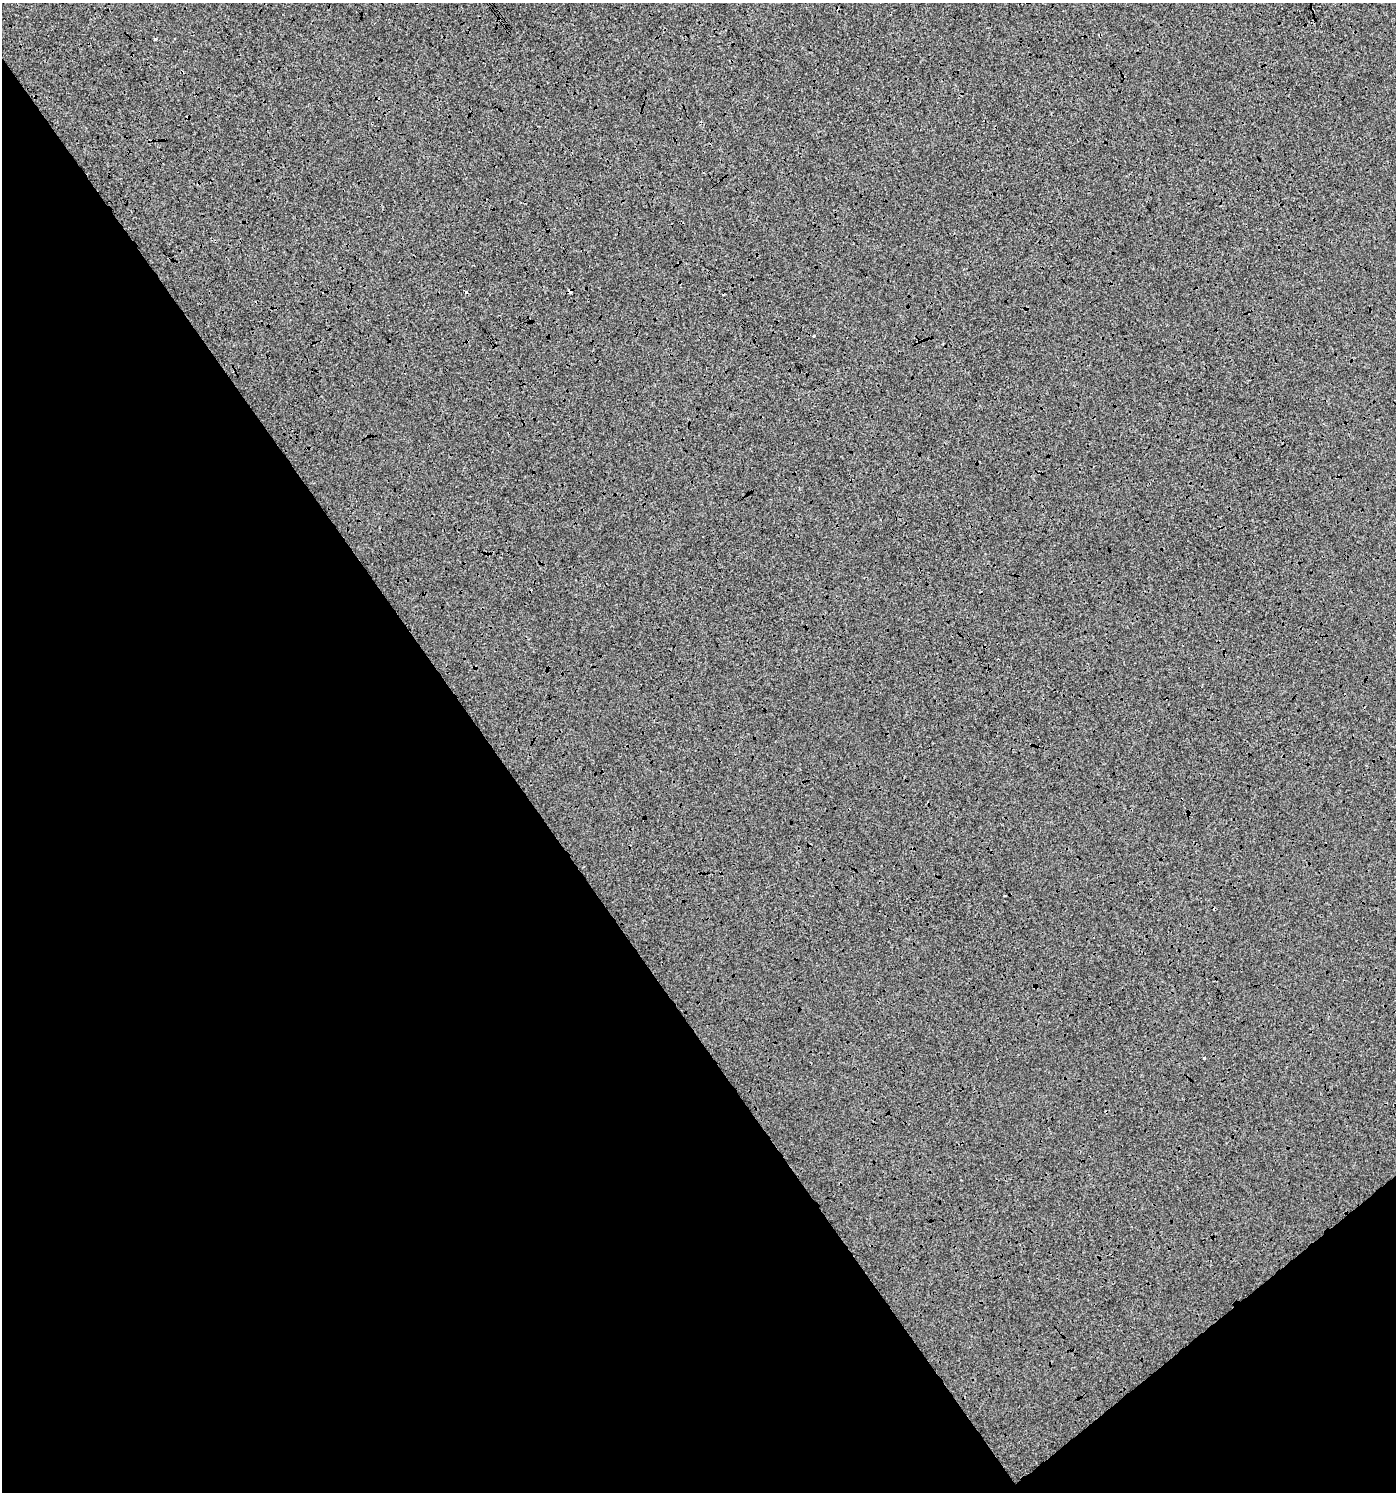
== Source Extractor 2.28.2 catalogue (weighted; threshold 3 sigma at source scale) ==
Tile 14 of 4 x 4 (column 2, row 4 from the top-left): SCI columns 1528-2921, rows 6-1495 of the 5905 x 5967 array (HDU 1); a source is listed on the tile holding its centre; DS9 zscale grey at full resolution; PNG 1398 x 1494 px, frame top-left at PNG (2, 3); no overlay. Shown black and unused: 39% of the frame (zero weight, under 3 of 4 exposures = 1% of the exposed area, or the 3 px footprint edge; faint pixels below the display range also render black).
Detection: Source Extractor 2.28.2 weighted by HDU 2 'WHT'; one run over the whole footprint, this tile lists its part. Background 1.57e-04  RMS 0.0065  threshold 0.0293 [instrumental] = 3 sigma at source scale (4.5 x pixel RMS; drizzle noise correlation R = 1.50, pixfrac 1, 0.0396/0.0396 arcsec/px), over >= 5 px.
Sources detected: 7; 2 cosmic-ray / hot-pixel residue — not listed; the other 5 listed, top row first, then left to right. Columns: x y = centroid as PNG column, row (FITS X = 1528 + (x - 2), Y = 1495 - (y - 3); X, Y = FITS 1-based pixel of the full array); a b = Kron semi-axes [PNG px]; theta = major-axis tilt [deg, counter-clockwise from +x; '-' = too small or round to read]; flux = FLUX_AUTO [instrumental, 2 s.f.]
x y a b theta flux
156 39 3 3 - 3
569 291 4 4 - 6.2
814 336 3 3 - 2.2
1005 896 3 2 - 0.76
1204 1058 3 3 - 3.7
Overlapping masked pixels (flux is a lower limit): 1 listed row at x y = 569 291